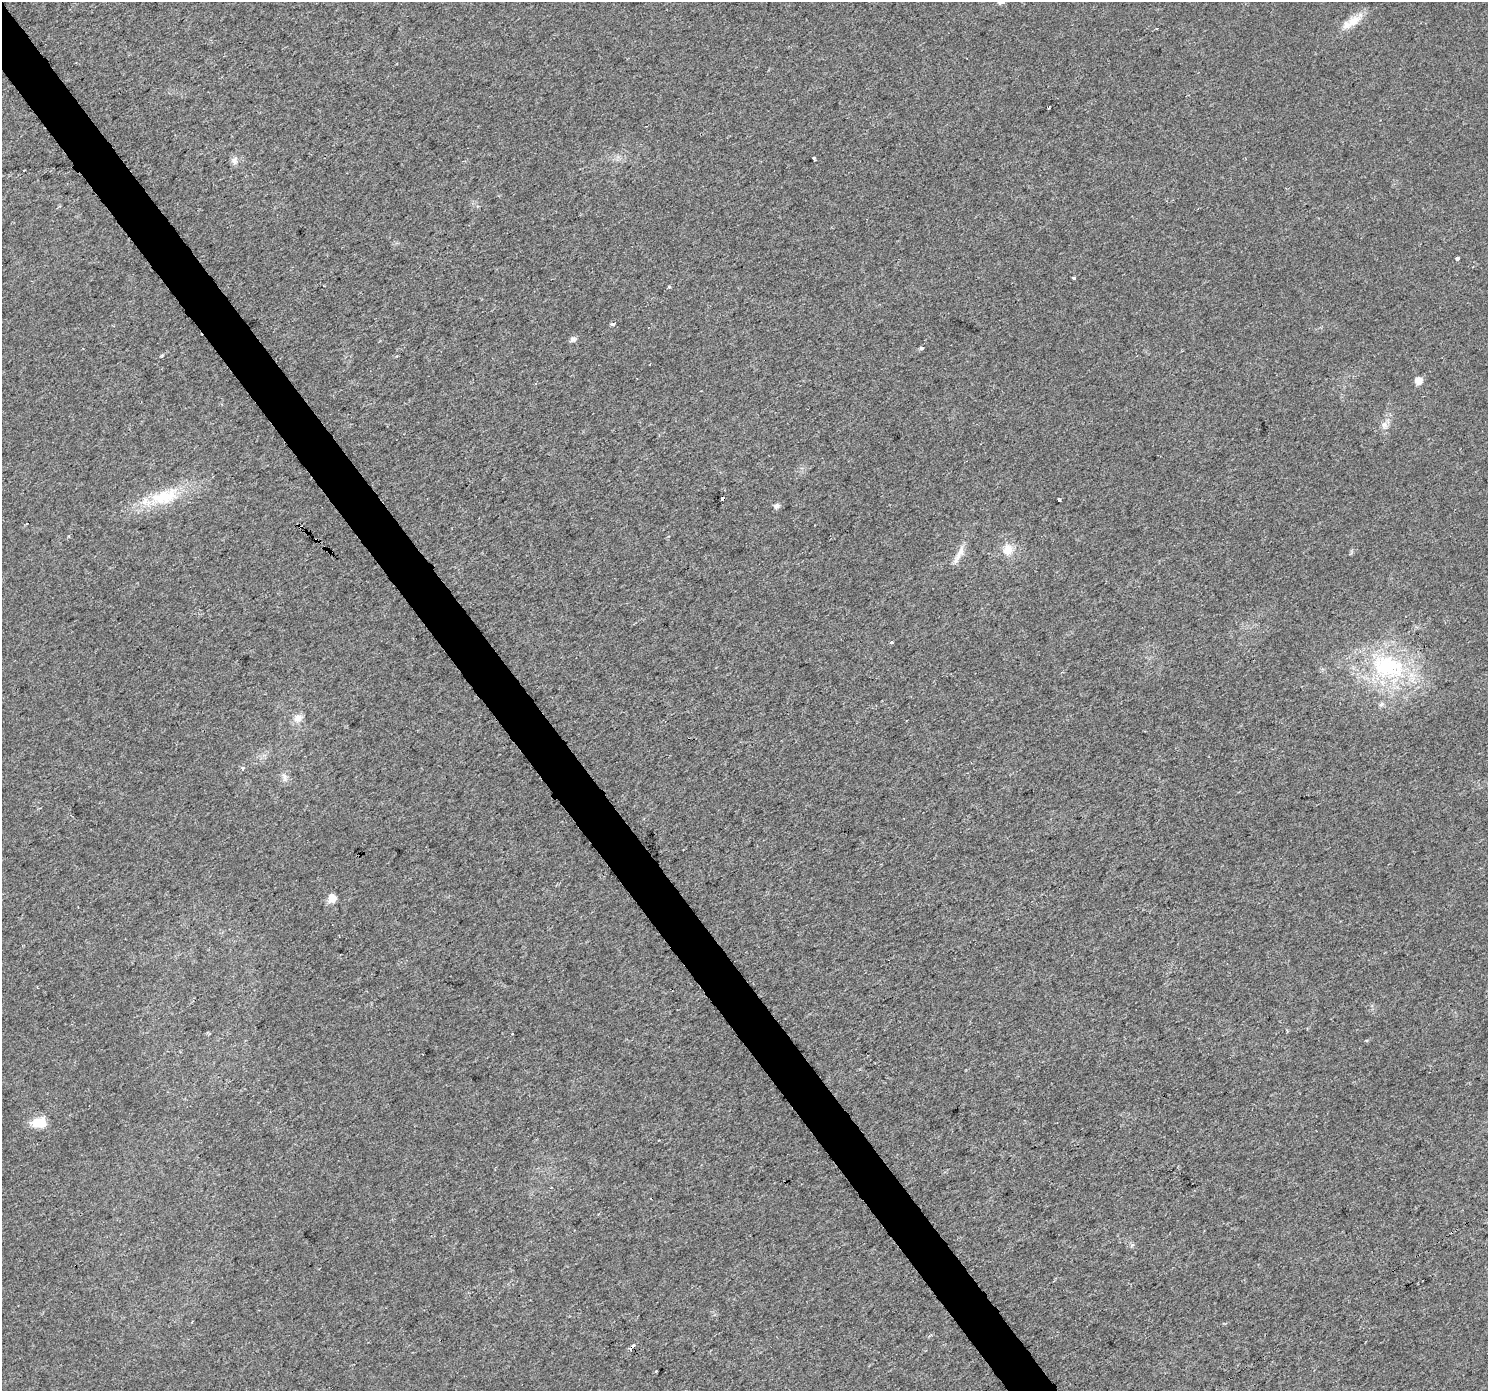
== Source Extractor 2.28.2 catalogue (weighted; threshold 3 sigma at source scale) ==
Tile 11 of 4 x 4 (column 3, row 3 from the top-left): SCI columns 2976-4461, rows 1585-2973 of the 5949 x 5878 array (HDU 1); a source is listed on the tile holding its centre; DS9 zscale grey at full resolution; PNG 1490 x 1393 px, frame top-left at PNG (2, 2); no overlay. Shown black and unused: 3% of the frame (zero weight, under 2 of 3 exposures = <1% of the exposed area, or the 3 px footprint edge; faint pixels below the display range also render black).
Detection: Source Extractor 2.28.2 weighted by HDU 2 'WHT'; one run over the whole footprint, this tile lists its part. Background 0.0246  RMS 0.0053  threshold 0.0237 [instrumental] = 3 sigma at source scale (4.5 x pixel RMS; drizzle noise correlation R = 1.50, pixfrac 1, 0.0396/0.0396 arcsec/px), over >= 5 px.
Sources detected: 35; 4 cosmic-ray / hot-pixel residue — not listed; the other 31 listed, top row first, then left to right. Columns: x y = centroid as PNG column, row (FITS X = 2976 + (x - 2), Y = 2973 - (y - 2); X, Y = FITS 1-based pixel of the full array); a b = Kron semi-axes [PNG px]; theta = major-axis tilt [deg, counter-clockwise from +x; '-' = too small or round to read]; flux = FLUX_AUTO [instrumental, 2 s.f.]
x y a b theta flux
1353 21 21 12 35 8.1
1048 108 3 3 - 1.4
814 158 3 3 - 2.5
234 161 11 8 -62 2.3
24 170 3 2 - 0.48
1457 258 3 3 - 11
1074 278 3 3 - 3.2
669 286 3 3 - 3.5
613 324 6 4 -43 1
573 339 8 6 22 1.7
83 348 3 2 - 0.39
921 348 4 3 - 2.6
1419 381 8 8 - 3.8
1384 425 10 7 -70 2.5
164 497 45 19 15 25
722 499 4 3 - 6
1059 500 5 3 - 1.5
776 506 7 7 - 1.6
27 524 3 2 - 0.68
1008 549 16 13 78 6.6
960 553 28 7 64 5
891 642 3 3 - 4.3
1388 667 53 33 -17 63
298 718 12 11 - 3.9
242 768 3 3 - 2.7
285 777 12 5 -84 2.1
332 898 8 8 - 5.8
513 1034 3 3 - 1.7
39 1122 18 12 12 8.7
633 1346 6 3 47 8.6
656 1371 3 3 - 0.76
Overlapping masked pixels (flux is a lower limit): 2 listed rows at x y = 722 499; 633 1346